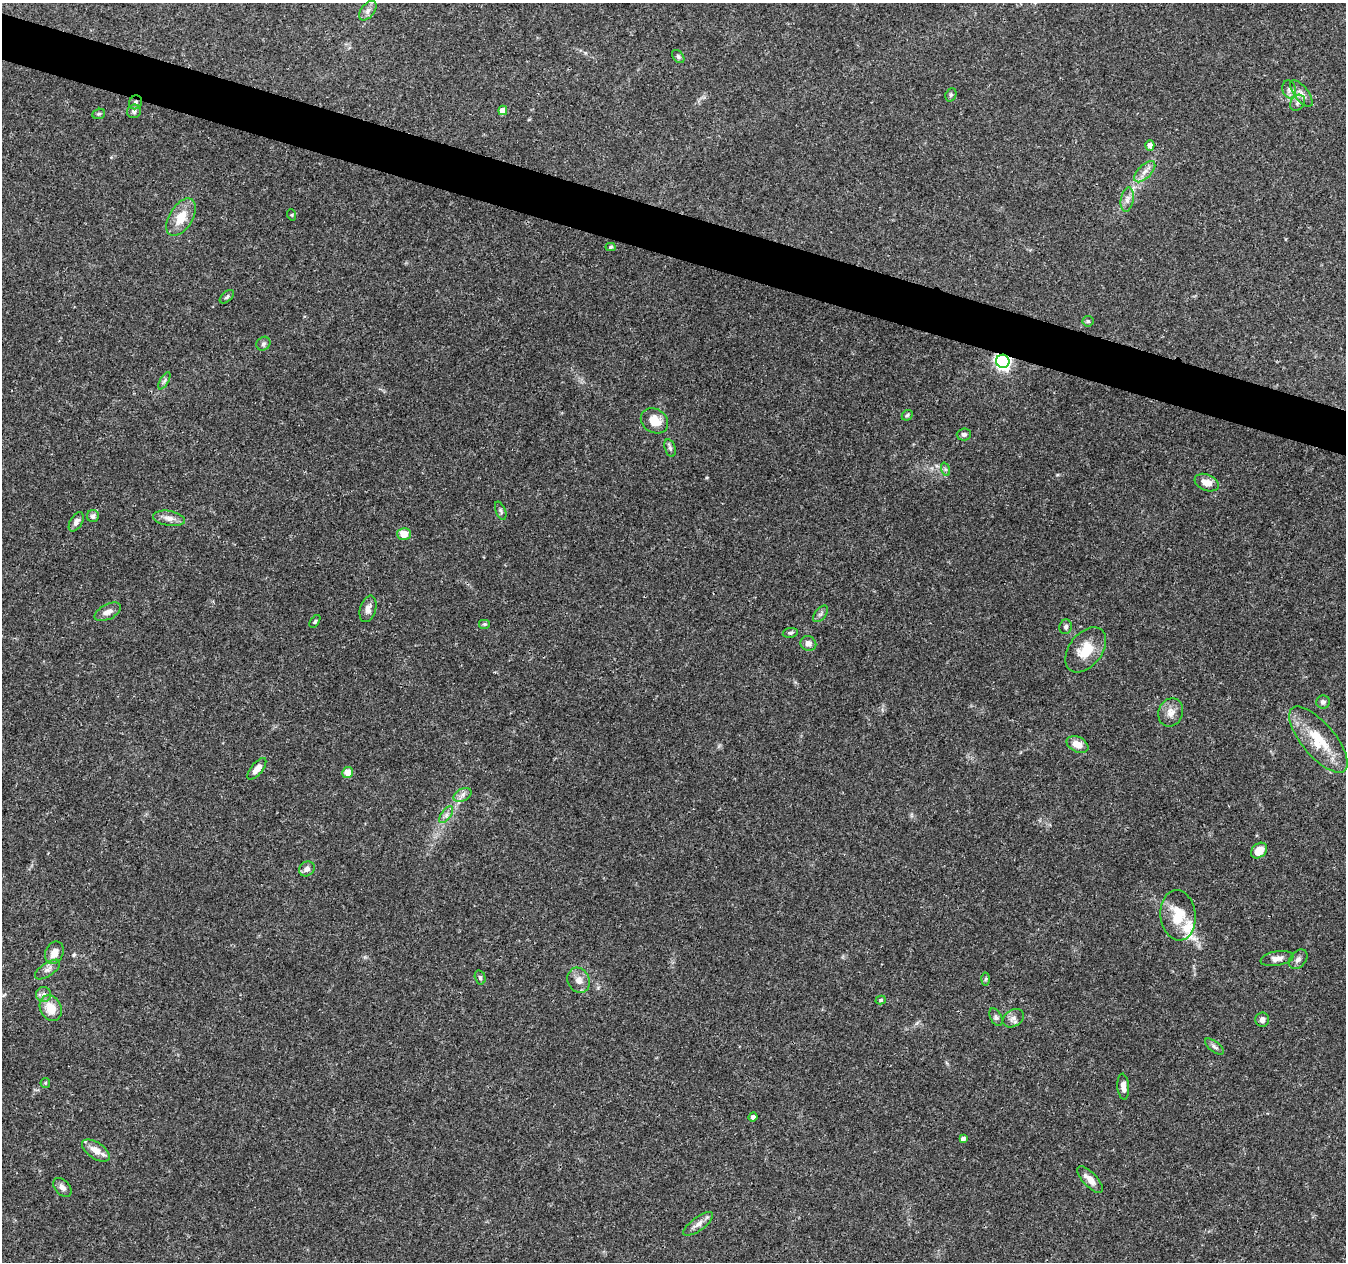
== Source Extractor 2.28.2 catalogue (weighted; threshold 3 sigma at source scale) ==
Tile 11 of 4 x 4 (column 3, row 3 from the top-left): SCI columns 2697-4040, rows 1542-2801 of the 5388 x 5541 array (HDU 1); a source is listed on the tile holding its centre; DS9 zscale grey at full resolution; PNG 1348 x 1264 px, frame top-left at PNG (2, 3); each listed source drawn as its Kron ellipse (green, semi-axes under 4 px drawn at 4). Shown black and unused: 4% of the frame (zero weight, under 3 of 4 exposures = <1% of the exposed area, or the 3 px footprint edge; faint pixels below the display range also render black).
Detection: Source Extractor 2.28.2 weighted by HDU 2 'WHT'; one run over the whole footprint, this tile lists its part. Background 0.0487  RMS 0.0025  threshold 0.0113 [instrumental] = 3 sigma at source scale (4.5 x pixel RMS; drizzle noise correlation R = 1.50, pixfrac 1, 0.0396/0.0396 arcsec/px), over >= 5 px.
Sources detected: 75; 1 inside a brighter listed object's ellipse — not listed separately; the other 74 listed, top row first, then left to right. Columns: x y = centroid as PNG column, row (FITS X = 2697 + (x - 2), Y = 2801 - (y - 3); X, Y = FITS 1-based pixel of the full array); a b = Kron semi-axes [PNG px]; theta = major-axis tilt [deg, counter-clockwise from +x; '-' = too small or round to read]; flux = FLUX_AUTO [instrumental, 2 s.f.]
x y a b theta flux
368 11 11 6 52 1.1
678 57 7 5 -49 0.51
1289 89 9 6 -75 0.97
1301 94 16 7 -52 1.5
951 95 7 5 69 0.43
136 102 7 6 - 0.65
1297 103 9 6 51 0.92
503 110 5 4 - 2.7
134 111 7 6 - 0.73
99 114 6 5 - 0.38
1150 145 5 4 - 1.2
1145 172 13 6 45 1.7
1127 199 12 6 81 1.3
292 215 6 3 -71 0.25
181 217 21 11 58 4.7
610 247 5 4 - 0.4
227 297 8 5 44 0.52
1088 321 5 5 - 0.39
263 344 7 6 - 0.62
1003 361 7 6 - 77
164 381 10 4 60 0.57
907 415 6 4 44 0.36
654 421 14 12 -33 4.1
964 434 7 6 - 0.65
670 448 9 5 -74 0.58
945 469 7 4 -71 0.44
1207 483 12 8 -22 2.3
501 511 9 5 -68 0.5
93 516 6 6 - 0.84
169 518 16 7 -9 1.8
76 522 11 6 59 1
404 534 7 6 - 3
368 609 13 8 73 1.5
108 612 14 7 26 1.7
821 614 10 5 50 0.67
315 621 7 3 54 0.33
485 624 6 5 - 0.39
1066 627 7 6 - 0.63
790 633 7 5 9 0.5
808 643 8 7 - 1.3
1086 650 25 16 52 5.6
1323 702 7 6 - 0.76
1171 712 14 12 69 2.2
1318 739 41 16 -50 9.7
1077 744 11 7 -26 2.6
257 769 13 5 51 2
348 772 5 5 - 2.9
463 795 9 6 28 1.1
446 815 10 5 55 0.92
1259 851 9 6 41 3.6
307 869 8 7 - 1
1178 915 25 17 -83 7.2
54 953 11 9 65 2.5
1277 958 17 7 10 1.6
1298 959 11 7 50 1.1
47 969 14 6 34 1.2
480 977 7 5 -75 0.46
986 979 6 4 87 0.38
579 980 13 11 -63 1.9
44 994 7 7 - 0.93
881 1000 5 4 - 0.36
51 1008 13 10 -65 4.2
996 1017 9 5 -64 0.63
1013 1018 11 8 30 1.2
1262 1020 7 7 - 1.2
1214 1047 11 5 -37 0.76
45 1083 5 5 - 0.32
1123 1087 13 6 -85 1.5
753 1117 4 4 - 0.79
963 1139 4 4 - 1
96 1151 16 8 -34 2.7
1090 1180 17 7 -46 2.3
62 1187 11 7 -47 1.1
698 1224 18 6 36 1.6
Overlapping masked pixels (flux is a lower limit): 2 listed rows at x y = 136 102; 1003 361